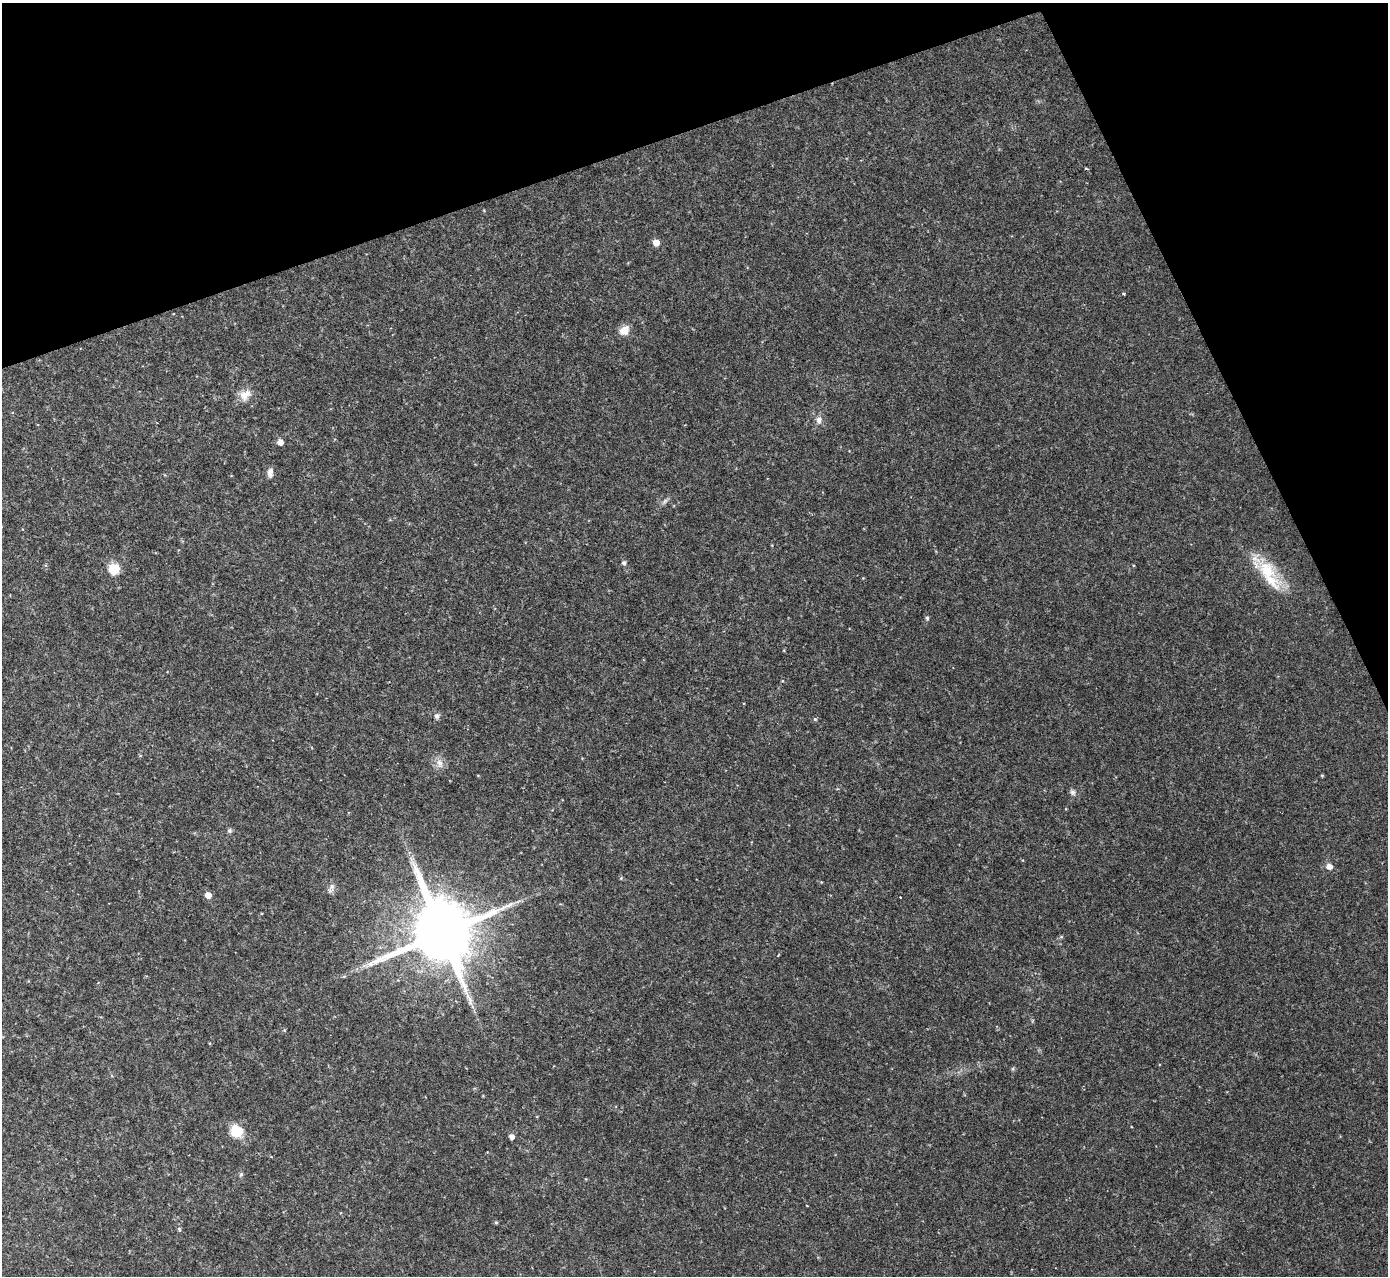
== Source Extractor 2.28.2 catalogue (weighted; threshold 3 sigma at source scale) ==
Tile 3 of 4 x 4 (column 3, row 1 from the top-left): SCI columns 2771-4156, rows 3976-5249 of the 5544 x 5529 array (HDU 1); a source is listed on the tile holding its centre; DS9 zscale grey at full resolution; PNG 1390 x 1278 px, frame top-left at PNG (2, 3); no overlay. Shown black and unused: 18% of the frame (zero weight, under 2 of 3 exposures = <1% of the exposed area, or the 3 px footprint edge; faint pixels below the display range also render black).
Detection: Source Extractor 2.28.2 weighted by HDU 2 'WHT'; one run over the whole footprint, this tile lists its part. Background 0.0829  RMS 0.0087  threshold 0.0391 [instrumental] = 3 sigma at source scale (4.5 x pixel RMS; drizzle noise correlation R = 1.50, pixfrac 1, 0.05/0.05 arcsec/px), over >= 5 px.
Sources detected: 30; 1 cosmic-ray / hot-pixel residue — not listed; the other 29 listed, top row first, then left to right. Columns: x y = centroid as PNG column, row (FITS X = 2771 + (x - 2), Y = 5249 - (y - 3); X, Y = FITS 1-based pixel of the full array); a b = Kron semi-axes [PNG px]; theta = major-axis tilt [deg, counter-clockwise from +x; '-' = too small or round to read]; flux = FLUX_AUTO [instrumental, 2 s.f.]
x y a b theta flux
656 242 5 5 - 9.4
1123 294 4 3 - 1.1
624 330 14 10 43 7.9
245 395 18 12 39 9.6
819 420 11 8 90 4.5
280 442 5 5 - 5.7
270 472 10 6 85 4.8
665 501 8 5 45 2.2
624 563 7 6 - 1.9
114 569 9 9 - 22
1267 571 42 19 -51 37
927 618 6 4 -89 1.8
436 716 8 7 - 2.6
815 719 5 4 - 1.1
439 763 14 9 -68 6.4
1322 775 5 3 - 0.83
1072 792 8 6 -66 2.7
229 830 7 7 - 1.7
1329 866 7 6 - 5.2
332 887 11 7 61 3.8
208 895 5 5 - 7.4
900 897 2 2 - 0.58
442 933 20 18 -68 7600
1061 937 6 4 18 1.1
236 1131 9 8 - 31
511 1136 6 5 - 4
241 1174 7 4 59 1.3
496 1222 5 4 - 1.1
179 1229 5 5 - 1.2